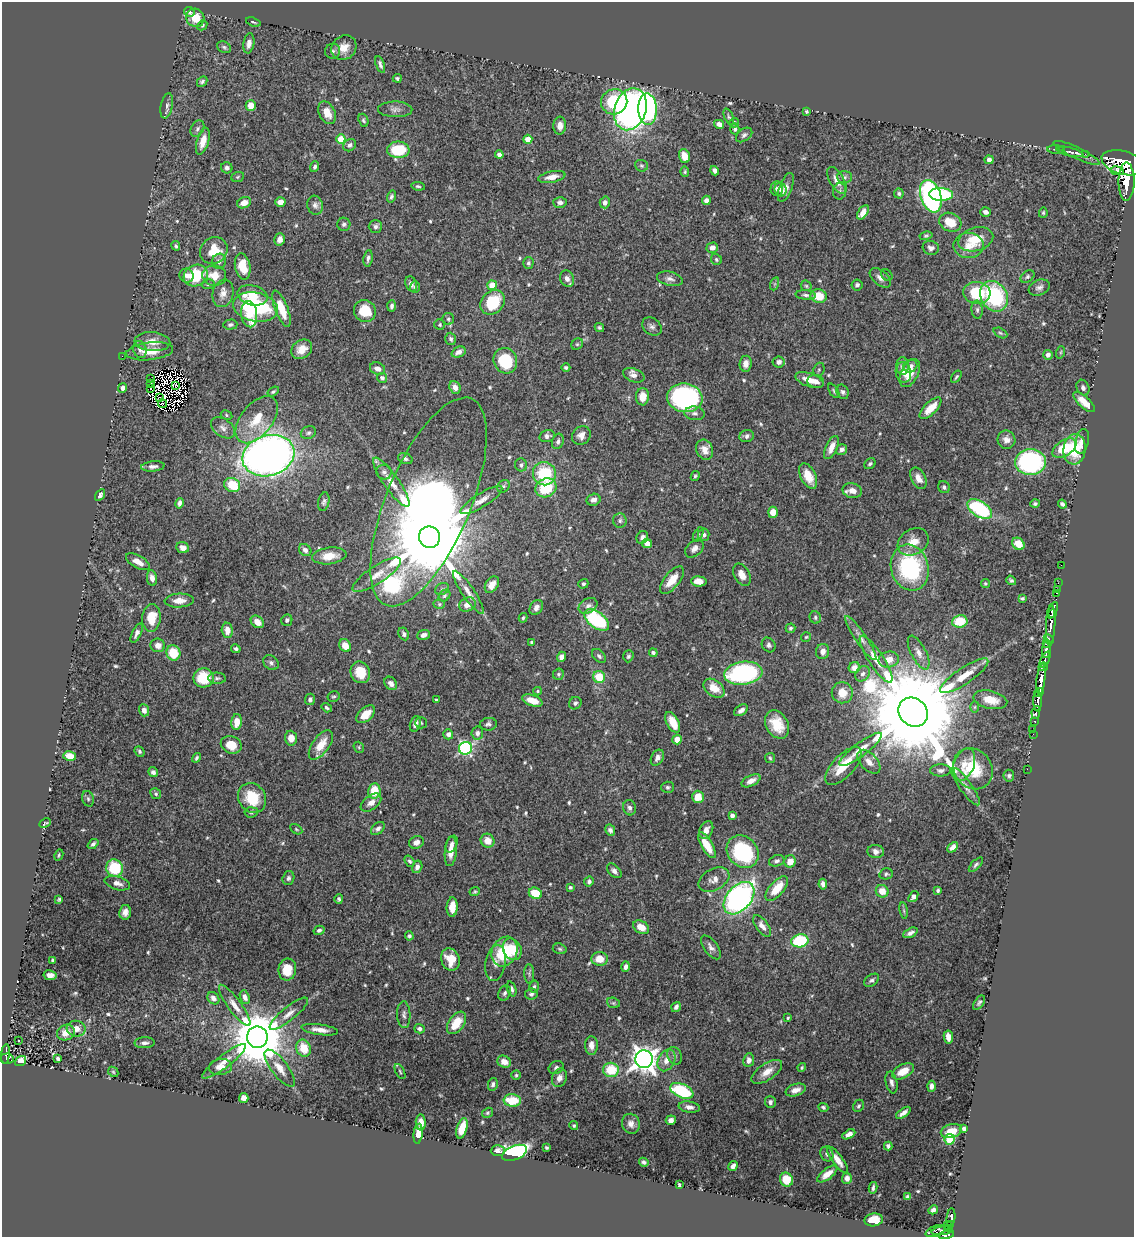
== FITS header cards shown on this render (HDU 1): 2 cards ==
NAXIS1  =                 1132
NAXIS2  =                 1235

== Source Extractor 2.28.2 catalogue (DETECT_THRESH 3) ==
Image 1132 x 1235 px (HDU 1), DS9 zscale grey, 1 PNG px = 1 image px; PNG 1136 x 1239 px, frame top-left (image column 1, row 1235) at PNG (2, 2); each listed source drawn as its Kron ellipse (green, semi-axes under 4 px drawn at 4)
Background 0.585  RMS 0.016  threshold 0.0477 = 3 sigma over >= 5 px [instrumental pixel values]
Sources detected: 610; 5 with non-positive FLUX_AUTO (blend fragments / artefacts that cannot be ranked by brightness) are neither listed nor drawn; of the other 605, the 500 brightest by FLUX_AUTO listed and drawn (105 fainter detections omitted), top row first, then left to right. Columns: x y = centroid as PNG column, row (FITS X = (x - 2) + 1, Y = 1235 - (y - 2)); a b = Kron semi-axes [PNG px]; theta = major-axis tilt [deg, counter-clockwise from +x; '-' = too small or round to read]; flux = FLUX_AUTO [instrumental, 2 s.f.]
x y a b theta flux
189 12 5 4 - 2.7
195 18 9 9 - 19
253 22 7 3 -20 1.8
202 25 5 4 - 1.5
249 43 10 5 80 5.7
224 47 7 5 -28 2.3
344 48 13 11 45 12
333 51 8 7 - 3.1
380 64 9 4 -70 3.3
397 78 4 4 - 1.9
202 82 6 4 44 2.5
614 102 13 12 - 64
167 106 13 6 78 4
251 106 5 5 - 14
395 109 17 8 -1 6.4
630 109 21 15 71 540
648 109 16 9 -87 170
807 111 3 3 - 1.6
327 113 12 8 -63 13
729 117 8 4 -68 2.1
363 120 7 4 -71 2
734 123 5 4 - 3
719 124 5 4 - 6
560 126 9 6 88 7.6
197 129 9 6 60 3.3
735 129 5 4 - 2.4
744 135 9 6 37 3.1
341 139 5 4 - 33
528 139 4 4 - 17
203 141 14 6 74 13
350 145 7 5 39 3.3
398 150 11 8 1 45
1056 150 9 3 -5 1.5
1070 152 14 3 -13 3
1077 153 25 5 -25 5.9
1085 154 2 2 - 7.5
499 155 4 4 - 6.7
684 156 7 5 -73 12
989 160 4 4 - 4.1
1123 163 22 11 -15 5500
641 166 6 6 - 2.1
315 167 5 4 - 2.9
227 168 6 5 - 3.8
715 171 5 4 - 5
1117 171 7 3 -8 310
685 172 5 4 - 1.7
238 177 6 5 - 1.5
552 177 14 5 11 9.7
844 177 7 6 - 2.8
837 180 15 7 -59 8.9
1126 181 19 8 90 3000
418 186 7 4 -7 2
786 187 15 6 69 7
777 189 7 6 - 3.8
781 189 7 6 - 3.3
840 191 8 6 79 2.9
899 194 5 5 - 2.4
941 194 12 6 -2 83
931 196 17 10 -71 290
391 197 6 4 72 2.4
706 200 5 4 - 4.5
280 202 5 4 - 7.7
560 202 6 5 - 3.8
605 202 6 5 - 4.6
244 203 7 5 22 9.9
315 205 9 7 -74 4.8
863 212 8 4 56 9.2
986 212 5 4 - 5.2
1043 213 5 4 - 1.7
950 222 11 9 -26 21
344 224 6 6 - 2.9
375 226 7 6 - 3.4
926 236 6 4 12 1.7
280 239 6 5 - 6.7
976 239 18 11 16 28
176 246 5 4 - 2
968 246 15 12 0 16
712 248 6 5 - 6.2
931 248 8 7 - 4.6
214 251 14 12 39 26
368 258 8 4 80 3.3
716 259 6 5 - 1.8
219 261 7 7 - 5.3
528 263 6 5 - 2.3
243 266 13 7 -79 23
887 275 6 5 - 1.6
187 276 7 6 - 5.8
196 276 12 10 27 48
214 276 12 10 -6 18
1027 277 8 5 39 2.4
880 278 12 7 -39 6.1
567 279 8 7 - 5
670 279 13 7 -12 5.1
208 284 6 5 - 2.1
411 284 8 5 -69 4.6
774 284 7 4 71 1.9
492 285 5 4 - 19
857 285 5 5 - 3
806 286 6 5 - 1.7
415 287 5 5 - 2.1
1039 288 11 7 21 4.4
223 293 14 10 76 9
977 293 13 11 -7 50
253 295 15 10 -14 23
806 295 10 4 -4 3
819 296 8 6 -13 25
994 296 16 13 -58 99
492 302 13 10 46 45
392 306 5 4 - 2.9
255 307 23 14 -10 140
281 309 19 6 -69 24
977 310 9 5 -84 3.1
365 311 11 10 - 28
249 314 13 8 -84 14
448 319 6 6 - 2.3
230 325 7 5 3 2.7
440 325 5 5 - 1.8
599 327 5 4 - 1.9
652 327 10 8 -40 4.6
1000 333 7 4 -27 1.8
451 339 6 5 - 2.9
152 342 18 9 -4 13
577 344 6 5 - 1.9
302 349 11 9 37 14
140 350 9 6 -72 4.5
150 351 23 9 6 19
459 352 7 5 24 5.4
1061 352 6 4 71 1.5
1048 355 5 4 - 5.4
122 356 2 2 - 13
505 361 13 11 -64 53
779 362 6 5 - 4.6
746 364 8 6 84 6.3
903 366 9 6 -90 4.4
910 366 7 6 - 4.4
566 367 4 3 - 2.1
378 369 8 6 -22 6.7
819 370 7 5 70 2
903 373 10 7 -83 9.1
910 373 15 8 63 17
634 375 11 6 -20 5.7
956 377 7 3 57 1.7
382 378 5 4 - 3.1
151 379 2 2 - 1.7
809 380 15 6 -19 13
816 381 8 6 -15 6.5
150 384 4 2 - 1.5
175 385 3 2 - 2.2
455 387 6 5 - 6.4
123 388 4 4 - 6
1083 388 8 6 -68 3.5
151 389 3 2 - 2.1
273 391 6 3 36 1.7
834 391 8 4 -56 1.7
843 392 7 6 - 3.2
160 397 2 2 - 1.5
642 397 8 6 88 12
685 398 17 14 -7 220
1084 402 13 5 -43 13
162 404 4 2 - 1.7
930 408 14 6 45 19
695 413 10 7 -5 3.7
226 415 6 4 -29 1.5
257 420 27 15 52 33
223 428 13 8 -37 6.7
308 433 8 6 24 2.7
581 435 10 8 46 6.9
547 436 8 6 14 3.9
747 436 7 6 - 3.5
1006 440 9 9 - 6.3
558 441 8 5 70 3.3
1082 441 12 6 76 5.7
831 447 12 5 65 9.6
1064 448 13 7 33 36
842 449 6 5 - 4.5
1074 449 15 11 85 41
705 450 10 8 -66 9
268 456 26 20 17 830
405 459 7 5 -21 2.9
1030 462 15 13 5 170
870 464 6 5 - 2.2
521 465 6 6 - 2.9
153 466 12 5 5 4.3
384 472 8 7 - 3.7
544 474 12 11 - 55
695 476 5 4 - 1.8
808 476 14 7 -64 17
918 478 11 7 -63 9
391 482 29 7 -55 16
232 485 8 7 - 34
503 486 7 5 45 2.1
944 487 6 5 - 2.6
546 488 11 9 28 47
852 491 10 7 -12 9.8
100 495 6 4 57 3.4
481 500 24 6 32 9.9
593 500 7 6 - 5.1
324 502 9 5 78 2.9
429 502 112 42 67 1300
179 503 5 4 - 4.1
1035 504 5 4 - 2
1062 504 4 3 - 2.9
980 509 14 7 -33 110
773 512 5 5 - 14
620 521 7 7 - 3.2
698 535 8 4 62 1.9
704 535 6 5 - 3.4
430 537 11 10 - 24000
642 537 6 5 - 3.7
913 542 16 12 31 16
647 543 5 4 - 8.7
1018 544 7 5 -48 17
183 548 6 5 - 6
694 549 11 7 44 5.7
305 550 7 5 -42 3.5
329 556 17 8 7 16
138 562 13 6 -29 9
1061 565 2 2 - 11
910 568 23 18 -74 120
377 575 28 8 33 15
742 575 12 7 -60 9.4
152 578 8 5 -80 6.1
672 580 16 7 51 17
1011 580 5 4 - 2
699 581 8 5 -5 10
1058 583 2 2 - 12
583 584 5 4 - 1.8
985 584 4 4 - 1.5
492 585 9 6 56 9.3
442 589 7 5 29 2.3
1057 589 2 2 - 14
468 592 26 6 -56 9.6
1056 593 3 2 - 21
444 596 6 5 - 2.3
1022 598 4 3 - 1.8
179 601 14 7 3 9.9
439 604 6 5 - 1.6
467 605 8 6 24 9.9
588 606 10 7 29 5.9
536 608 8 6 60 5.5
1053 610 9 4 67 620
1053 614 4 3 - 450
815 617 6 5 - 2.1
151 618 14 9 85 24
523 618 5 3 - 1.7
287 620 6 5 - 2.9
597 620 14 8 -36 120
960 621 7 6 - 31
257 622 7 5 -38 9
1051 625 21 4 88 1100
790 628 5 4 - 2.2
227 630 7 5 -86 8.9
137 633 10 4 65 4.9
404 634 7 4 -62 2.8
423 635 6 5 - 5.1
806 637 5 5 - 1.5
861 638 26 5 -56 8.5
1049 639 5 3 - 98
532 642 4 3 - 2
1047 644 4 3 - 160
158 645 7 7 - 6.2
769 645 8 6 -54 2.9
345 646 6 5 - 14
236 649 5 3 - 2.2
1046 650 8 3 85 490
823 652 7 6 - 6.8
173 653 8 7 - 30
653 653 4 4 - 3.1
919 653 19 7 -63 8.5
599 656 8 5 -46 2.8
628 656 6 5 - 2.4
561 657 5 4 - 5.3
876 659 27 7 -57 16
1045 659 9 4 66 330
889 660 10 8 13 12
271 663 8 7 - 3.4
1043 667 4 4 - 330
854 668 6 5 - 7.9
360 672 11 9 -65 24
743 673 19 11 8 170
558 674 6 5 - 1.9
862 674 8 6 54 4.8
964 676 28 8 34 19
599 677 6 6 - 26
204 678 10 9 - 36
217 678 9 5 -3 2.6
1041 679 15 4 85 1900
391 683 7 5 -53 5.1
714 688 12 8 -38 16
538 691 4 3 - 1.6
842 693 10 10 - 17
1039 693 5 2 - 350
334 696 6 5 - 1.9
310 699 5 5 - 3.5
436 700 3 3 - 2.2
990 700 17 8 -12 21
532 701 10 5 -19 15
1038 701 10 4 -89 850
575 703 6 6 - 3
975 707 6 4 89 1.5
327 708 5 3 - 2.3
144 710 6 5 - 5.2
741 710 8 5 33 4.6
913 712 15 13 -43 36000
1036 713 6 3 79 170
366 714 11 6 41 15
1035 721 4 3 - 190
237 722 8 5 85 14
673 722 11 6 -62 16
421 723 6 5 - 1.7
415 724 8 5 73 6.5
488 724 8 6 9 3.2
777 724 15 11 -61 25
1033 730 3 3 - 40
477 733 6 6 - 4
448 734 5 5 - 4.5
1033 734 2 2 - 13
291 738 7 6 - 9.9
677 740 5 5 - 11
231 745 11 8 -20 17
321 745 17 8 54 18
359 747 6 5 - 1.5
465 748 7 6 - 180
860 749 26 6 37 13
140 751 6 4 -49 2
70 756 6 5 - 16
196 758 5 3 - 2.1
657 758 8 6 61 4.4
770 758 5 5 - 1.7
869 762 14 8 -48 9.2
964 765 17 10 69 13
843 766 24 11 47 33
973 769 21 18 -53 47
1027 769 2 2 - 9.8
940 770 10 6 0 3.8
153 772 5 4 - 3.2
1009 776 6 5 - 2.3
751 781 10 5 27 6.9
668 787 6 5 - 2.2
966 787 22 6 -55 7.7
374 791 8 6 81 23
156 794 6 5 - 2.2
698 797 6 6 - 19
252 798 15 13 -57 35
88 799 8 6 -73 2.5
371 803 12 7 37 7.6
630 808 8 6 -72 3.7
251 812 7 5 5 2
732 816 4 4 - 5
45 823 6 3 26 1.9
296 829 7 4 -31 1.5
378 829 8 5 40 3.3
610 830 6 5 - 3.3
706 830 9 6 63 6.9
487 841 7 6 - 12
416 842 7 6 - 5.9
93 844 6 4 41 2.9
452 844 9 5 66 3.8
707 845 14 5 -60 21
953 847 6 4 46 5.7
451 851 15 6 85 12
876 851 8 6 -6 5.7
743 852 17 14 -48 100
59 855 6 3 62 1.6
409 861 6 4 -53 2.2
777 861 8 5 19 3.2
790 861 6 6 - 12
976 865 9 4 46 2.5
417 867 6 5 - 4.5
114 868 9 8 - 48
614 871 9 5 -45 3.7
886 874 7 5 12 2
288 878 7 6 - 2.8
714 879 16 10 28 9.4
589 881 5 5 - 3
117 883 13 6 -16 6.4
823 884 5 4 - 4.8
570 887 3 3 - 1.8
777 889 15 7 49 23
938 890 4 3 - 2
882 891 6 6 - 14
475 892 5 4 - 1.8
535 893 7 5 -26 25
913 897 6 4 54 7.1
739 898 19 12 49 340
59 899 4 3 - 1.5
339 899 5 4 - 2.1
452 907 10 5 87 12
904 910 8 4 -81 1.8
125 912 7 6 - 6
762 926 13 6 -54 6.9
641 927 8 6 -31 14
319 930 5 4 - 2.9
910 933 8 4 27 4.1
409 936 4 4 - 2.3
800 941 8 6 12 71
711 947 14 7 -53 5.2
512 949 11 9 -62 22
560 949 7 5 -17 1.9
504 952 15 12 61 50
450 959 11 9 -69 16
599 959 8 7 - 17
53 960 4 3 - 2.3
495 963 18 10 81 9.1
626 966 5 4 - 3.8
287 970 11 8 81 22
529 974 10 5 -88 2.4
50 975 6 5 - 5.7
872 980 8 5 35 3
534 987 6 4 75 1.9
511 989 8 4 -72 3.6
505 993 8 6 64 2.8
531 994 6 5 - 2.9
245 997 7 4 -68 5.5
213 998 7 5 -50 4.7
613 1003 6 5 - 1.8
979 1003 8 4 54 2.3
235 1005 25 6 -54 11
676 1007 5 4 - 3.3
289 1014 24 7 39 9.8
404 1015 13 6 -87 4.3
788 1018 4 3 - 1.5
456 1023 13 7 55 24
76 1029 9 8 - 9.5
419 1029 5 4 - 3.2
320 1030 18 5 -8 8.4
66 1033 9 7 27 11
257 1037 10 10 - 7500
948 1037 6 4 -81 9
19 1040 3 3 - 2.5
145 1043 10 5 2 3.8
591 1045 9 6 -88 6.8
304 1048 9 7 -68 22
6 1054 10 3 84 130
675 1056 9 7 -69 3.8
7 1059 7 5 2 130
58 1059 4 3 - 2.8
644 1059 9 9 - 1100
666 1060 11 8 63 9.5
749 1060 7 5 82 5.3
20 1061 6 4 36 18
224 1061 27 6 38 12
504 1062 7 6 - 10
220 1067 12 8 8 9.7
556 1067 8 6 24 3
802 1067 4 4 - 1.6
280 1068 22 8 -53 12
611 1070 7 7 - 34
903 1071 12 7 29 16
113 1072 6 4 -45 1.5
400 1072 8 3 -64 1.5
767 1072 17 8 34 12
516 1075 5 4 - 1.8
559 1078 9 7 68 6.1
892 1082 11 5 -79 4.5
493 1084 6 5 - 2.8
931 1086 5 4 - 4.6
796 1090 10 6 17 6.9
682 1091 12 6 -23 79
244 1098 5 4 - 11
512 1101 8 6 -5 32
770 1102 6 5 - 3.6
858 1106 6 5 - 2.2
689 1107 10 5 -8 5.6
823 1107 5 4 - 1.9
487 1113 6 4 32 1.8
903 1113 8 4 34 5.2
671 1120 5 5 - 4.3
421 1122 8 5 -87 6.4
631 1124 10 9 - 5.9
574 1126 4 4 - 1.5
462 1128 10 5 73 24
964 1129 4 3 - 3.2
951 1131 11 6 14 16
418 1134 10 4 83 11
849 1134 7 4 28 6.5
950 1139 5 5 - 54
888 1146 4 4 - 2.4
546 1147 3 3 - 1.6
498 1151 7 5 1 4.7
515 1153 13 7 21 250
827 1154 7 6 - 3.2
838 1160 16 5 -53 9.8
644 1162 5 4 - 2.6
733 1166 5 4 - 4.2
827 1174 12 5 37 9
847 1178 5 5 - 5.2
786 1180 7 6 - 21
679 1185 4 3 - 1.8
873 1188 6 2 79 2.3
907 1197 4 3 - 2.7
933 1210 5 4 - 4.2
951 1218 9 3 84 260
874 1220 9 6 10 24
951 1224 3 3 - 120
947 1225 4 2 - 91
948 1229 3 2 - 36
936 1231 10 5 21 190
942 1231 11 3 7 99
946 1235 8 3 16 380
At the frame edge (FLAGS 8, measured only in part): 1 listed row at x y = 946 1235
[105 fainter detections neither listed nor drawn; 5 non-positive-flux detections neither listed nor drawn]